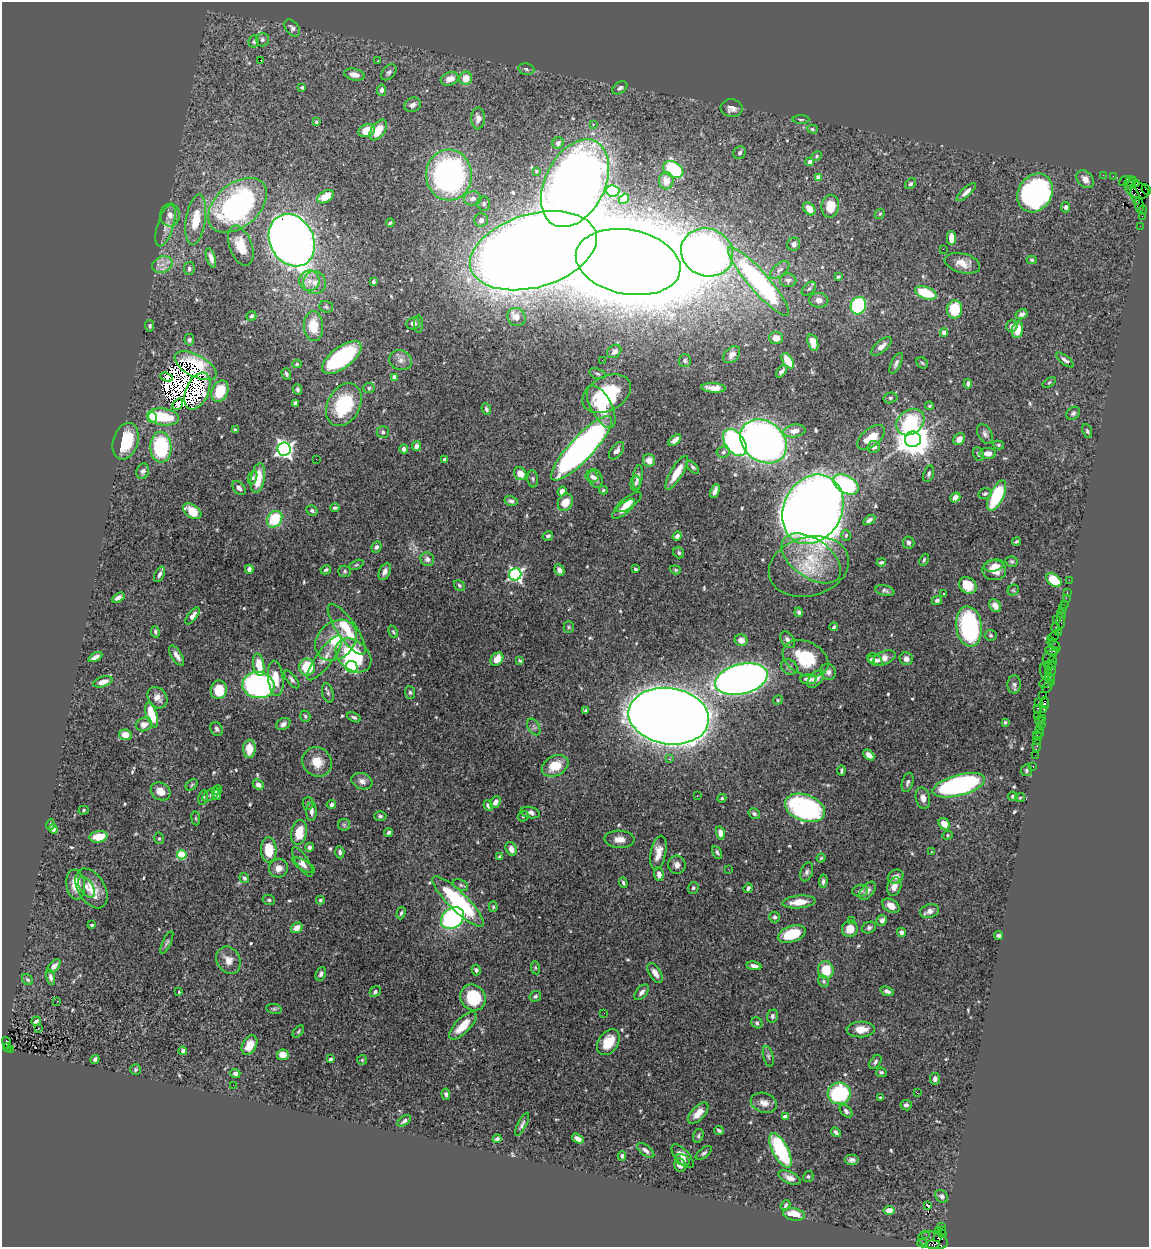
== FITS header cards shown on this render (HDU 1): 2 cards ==
NAXIS1  =                 1147
NAXIS2  =                 1245

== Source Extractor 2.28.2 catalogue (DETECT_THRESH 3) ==
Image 1147 x 1245 px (HDU 1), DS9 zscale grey, 1 PNG px = 1 image px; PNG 1151 x 1249 px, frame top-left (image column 1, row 1245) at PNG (2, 2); each listed source drawn as its Kron ellipse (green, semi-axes under 4 px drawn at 4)
Background 0.997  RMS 0.031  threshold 0.0928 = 3 sigma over >= 5 px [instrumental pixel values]
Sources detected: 578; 9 with non-positive FLUX_AUTO (blend fragments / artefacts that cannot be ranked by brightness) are neither listed nor drawn; of the other 569, the 500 brightest by FLUX_AUTO listed and drawn (69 fainter detections omitted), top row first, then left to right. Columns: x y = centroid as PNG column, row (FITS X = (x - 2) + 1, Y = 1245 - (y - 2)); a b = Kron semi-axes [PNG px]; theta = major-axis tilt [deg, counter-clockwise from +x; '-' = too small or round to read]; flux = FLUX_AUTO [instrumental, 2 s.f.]
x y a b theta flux
292 28 9 6 -53 7.2
262 39 7 6 - 6
254 42 6 5 - 3.9
260 60 3 2 - 33
378 61 3 3 - 9.6
526 69 8 5 -11 4.7
389 72 9 6 49 6.2
354 75 10 6 -13 18
466 78 7 6 - 30
450 79 9 6 20 21
302 88 4 4 - 3.3
620 88 8 5 34 6.7
381 90 5 4 - 7.8
413 105 8 7 - 10
732 108 11 9 -7 14
478 118 11 7 89 12
801 119 8 3 -1 3
316 122 4 3 - 3.6
594 124 3 2 - 8.1
812 129 5 4 - 2.9
378 130 12 6 54 40
367 131 8 6 21 36
558 143 6 5 - 6.2
740 153 7 6 - 4.9
817 156 5 4 - 3.1
810 162 4 4 - 16
673 170 11 7 -30 130
536 171 3 3 - 2.9
449 175 25 23 -87 610
1103 175 2 2 - 28
1113 176 2 2 - 30
819 178 4 4 - 34
1085 179 10 7 -47 15
666 181 8 7 - 12
1124 181 6 3 40 210
1129 181 6 3 50 170
575 183 47 30 63 2300
911 184 6 4 46 4.7
1131 184 7 2 48 250
1136 184 3 3 - 84
1146 189 5 3 - 76
1137 190 12 7 -23 840
613 191 6 5 - 39
966 192 12 4 42 11
1035 193 20 16 59 640
1135 196 9 3 -73 530
326 197 9 5 33 34
473 198 9 7 9 10
624 199 5 4 - 7.5
484 203 7 6 - 5.1
237 205 34 21 41 430
1139 205 8 3 -84 130
830 206 11 9 81 44
1065 207 5 4 - 6.4
809 209 7 5 -52 23
1143 210 5 2 - 54
880 214 5 4 - 3.4
170 215 11 9 86 16
1142 216 2 2 - 24
196 219 25 9 81 57
481 220 7 6 - 9.4
390 223 4 3 - 3.8
165 225 22 8 73 20
1140 226 2 2 - 41
951 238 7 4 -90 22
292 240 27 21 -63 2200
794 244 6 6 - 6.8
241 246 21 11 -70 39
943 249 2 2 - 50
533 251 65 36 16 9500
707 252 26 23 -23 1600
211 258 10 4 -72 13
1032 260 5 4 - 3.1
628 262 53 32 -11 19000
962 263 18 9 -14 28
162 265 10 8 24 16
189 268 6 5 - 6.3
780 270 11 6 40 8.1
838 277 4 3 - 2.9
788 280 8 6 0 7
309 281 10 10 - 20
759 281 45 10 -49 400
373 282 4 3 - 4.1
315 283 11 11 - 20
809 289 8 5 44 5.1
926 293 11 6 -18 75
819 300 9 7 -7 13
858 306 9 7 70 190
326 307 7 5 -19 3.5
954 309 9 7 82 73
1022 314 6 5 - 8
251 316 5 4 - 5.1
516 317 9 8 - 16
413 323 7 6 - 8.6
418 324 9 4 90 4.8
150 326 6 4 -82 3.5
313 326 15 9 -88 53
1012 326 6 5 - 11
1017 330 8 5 80 32
944 333 4 4 - 12
776 338 7 6 - 20
189 340 5 5 - 4.4
813 343 9 5 -73 18
881 346 12 5 39 13
614 351 7 6 - 8.5
732 355 10 7 46 13
342 358 23 10 37 250
401 360 11 9 -23 13
602 360 2 2 - 6.2
1065 360 11 4 -37 6.2
685 361 6 6 - 3.8
788 361 8 5 -57 39
896 363 11 5 64 7
922 363 6 5 - 3
297 364 4 4 - 3
196 366 23 11 -27 20
781 371 7 3 51 5
286 374 6 4 -70 4.9
597 374 8 5 -18 4.2
167 377 7 4 -19 7.6
394 377 4 4 - 15
1049 382 7 4 33 2.9
968 384 4 3 - 5.3
369 388 6 5 - 4.2
713 388 12 5 -3 18
297 389 5 4 - 3.9
197 391 19 11 66 30
220 391 11 8 66 65
607 394 26 17 27 160
890 398 7 5 14 3.7
295 403 4 4 - 5.7
178 404 6 4 51 12
344 405 23 16 61 130
929 406 4 3 - 2.6
601 407 23 10 -62 59
486 409 6 4 -66 5.2
1073 413 7 6 - 5.5
163 417 16 8 -8 80
152 418 5 4 - 82
910 422 15 12 38 120
235 430 4 3 - 4.7
794 431 11 6 9 19
1087 431 7 4 -68 3.9
383 432 6 6 - 4.5
985 434 11 7 -60 7.8
871 437 16 9 38 42
913 439 8 8 - 4900
959 439 6 5 - 15
675 440 7 4 39 15
126 441 19 12 72 82
763 441 25 20 -37 1400
735 442 15 9 -55 530
999 445 5 4 - 3.4
416 446 5 4 - 9
161 447 15 10 -88 160
874 447 6 6 - 8.5
582 448 42 12 47 940
284 449 6 6 - 870
404 449 4 4 - 8.7
617 451 10 5 53 10
723 452 6 5 - 5
988 453 8 5 0 13
979 454 7 5 -64 5.3
316 459 2 2 - 9.3
445 459 4 4 - 3.7
649 460 6 6 - 16
693 467 8 4 -46 4
143 471 8 6 72 5.7
677 473 19 6 59 35
520 474 7 6 - 20
929 474 8 5 73 4.7
592 476 6 5 - 6.1
253 477 7 4 70 6
638 477 12 4 82 8.1
258 478 15 7 80 52
596 478 9 6 -67 8.3
533 479 8 5 -87 4.3
636 483 7 5 88 4.1
846 484 14 8 -31 210
239 488 8 5 -50 7.5
603 490 4 4 - 3.1
562 491 5 4 - 12
715 491 7 4 66 11
985 494 7 5 13 4.2
997 496 17 7 64 120
955 497 5 4 - 14
511 501 6 5 - 6.4
565 502 9 7 58 28
628 502 15 6 35 20
335 508 4 3 - 3.7
623 509 14 5 40 19
813 509 36 29 62 3900
192 511 10 6 -35 45
312 511 6 5 - 4.2
275 519 9 7 55 86
869 520 7 4 34 6.5
846 535 5 4 - 3.2
548 536 5 4 - 4.4
677 536 5 4 - 6.4
1016 541 4 3 - 3.1
908 543 6 6 - 6
376 547 6 4 64 5.8
679 553 6 5 - 4
811 558 34 19 -35 95
427 559 7 6 - 7.8
924 560 6 3 65 3.4
1012 561 6 5 - 3.6
881 562 5 3 - 4.1
356 565 8 4 27 3.2
994 565 10 5 12 11
809 566 41 29 16 110
249 569 4 4 - 9.1
635 569 3 3 - 2.9
326 570 5 4 - 3.4
559 570 6 4 -60 8.4
675 570 5 4 - 2.7
994 570 12 10 -5 26
345 571 6 5 - 3.6
385 572 9 5 64 8.8
159 574 8 4 64 7.2
515 574 6 6 - 480
1054 580 9 5 -38 72
1069 580 2 2 - 32
459 585 6 5 - 3.6
968 585 9 7 -40 41
1013 590 6 5 - 2.7
885 591 10 5 -13 6
1067 592 3 2 - 110
944 594 3 3 - 15
118 598 7 4 30 9
1066 598 2 2 - 23
937 600 5 4 - 5.2
1064 605 2 2 - 87
995 606 7 5 -53 13
1062 609 3 3 - 56
799 612 5 4 - 5
1062 614 5 3 - 120
192 616 10 4 54 12
1056 619 3 2 - 94
1061 621 7 3 -87 160
969 626 20 13 -83 290
569 627 5 5 - 3
834 627 4 3 - 3.9
1055 628 4 3 - 220
347 629 30 9 -55 60
155 632 6 4 -75 4.1
393 632 6 3 -65 2.6
1059 632 4 3 - 73
991 635 6 5 - 3.5
1054 637 6 2 35 170
336 640 23 18 43 77
741 640 6 5 - 17
788 640 9 6 -53 8.5
1050 640 2 2 - 36
1055 645 7 3 -51 180
1052 651 7 3 -8 460
353 655 20 14 -40 160
177 656 11 5 -58 12
1050 656 8 4 43 540
95 657 7 3 28 9.4
325 658 27 8 53 24
806 658 24 16 -27 100
884 658 12 6 23 15
497 659 7 5 47 27
871 659 4 3 - 4.4
906 659 6 6 - 9.7
875 660 8 5 -31 7.1
520 661 4 3 - 2.7
1052 662 7 4 79 320
259 665 11 5 -82 45
307 667 8 8 - 78
352 667 6 5 - 250
789 667 9 7 -36 7
1048 667 2 2 - 67
1052 669 8 2 82 390
828 672 8 7 - 8.8
1045 672 8 4 -75 710
1048 672 3 3 - 290
276 678 18 7 -84 33
292 679 11 4 -51 6.6
741 679 27 15 14 2100
808 679 8 5 1 12
816 679 11 6 49 12
1050 679 6 3 -59 59
103 682 10 5 18 15
1046 683 7 3 15 360
1014 684 9 7 88 6.5
258 685 16 13 -7 540
1048 687 6 2 58 170
219 690 9 8 - 55
410 692 6 5 - 4.2
328 693 10 5 -75 5
1043 695 2 2 - 88
157 698 11 9 -55 15
778 700 5 4 - 2.8
1038 702 4 2 - 150
1045 703 6 3 -82 280
1037 708 3 2 - 220
1044 709 3 3 - 150
586 711 4 3 - 4.6
152 715 13 5 -73 60
305 716 6 5 - 3.9
669 716 40 28 -8 7800
1038 716 2 2 - 10
354 717 7 4 -25 4.8
1042 718 2 2 - 110
1040 721 5 3 - 160
1005 722 3 3 - 2.8
144 724 8 6 23 15
283 724 7 5 29 7.8
1041 725 2 2 - 79
534 727 9 5 -60 6.5
216 729 7 6 - 6.1
1040 729 3 2 - 110
1039 733 3 2 - 35
125 735 6 5 - 21
1037 736 5 2 - 42
1036 740 3 2 - 26
1037 745 6 3 80 150
249 749 9 6 88 30
869 755 6 4 -45 14
1035 755 2 2 - 30
669 759 2 2 - 9.6
317 762 15 14 - 35
555 766 14 10 27 46
1033 766 4 3 - 42
1026 770 6 6 - 4.4
841 771 5 3 - 4
362 781 11 8 -19 11
907 782 10 5 75 6.2
192 785 7 4 42 3.1
258 785 6 4 -43 13
959 785 27 10 15 410
217 790 5 4 - 5.4
161 791 10 8 -32 25
211 794 10 5 34 6.1
216 795 5 4 - 5.3
697 796 3 2 - 3.3
1013 796 5 4 - 5.8
203 797 7 4 81 4.3
722 798 4 4 - 3.2
923 798 11 7 -77 13
1020 798 5 4 - 2.6
495 802 6 5 - 9.2
308 803 6 5 - 3.9
331 805 5 4 - 6.4
488 806 5 4 - 7.5
805 808 21 13 -21 340
84 810 5 4 - 2.8
311 811 9 5 89 9.6
530 813 10 5 -13 7.9
754 814 6 4 -32 4.8
380 816 6 5 - 4
523 816 6 4 45 2.8
196 818 7 3 -82 2.6
944 824 6 5 - 26
50 825 5 4 - 4
344 825 6 6 - 4.2
53 829 5 4 - 8.2
299 832 12 7 79 46
388 832 4 4 - 4.8
720 833 7 4 -74 17
947 835 5 4 - 2.7
98 837 9 6 10 41
159 838 6 4 -75 3.9
619 839 15 8 -3 17
310 847 4 4 - 7.1
511 849 7 5 -66 12
269 850 12 8 -86 53
340 852 6 4 -86 6.3
717 852 7 4 -64 4.3
931 852 3 3 - 12
658 853 17 7 79 23
182 855 5 4 - 110
500 857 4 3 - 4.9
821 858 4 4 - 2.6
302 862 17 6 -58 13
304 865 12 5 -30 12
677 865 9 8 - 11
278 868 9 9 - 18
728 869 2 2 - 6.4
807 872 10 6 70 6.5
659 874 7 4 -82 13
896 876 8 6 28 11
244 878 5 4 - 5.6
823 881 7 4 85 5.9
623 883 5 3 - 3.8
76 884 15 9 -82 34
461 885 8 5 -27 4.2
894 886 9 7 68 15
86 887 12 6 -56 10
92 888 22 13 -58 38
693 888 6 5 - 3.7
748 888 5 3 - 5.1
860 891 8 6 6 6.7
868 891 10 6 49 9.4
269 900 6 5 - 4.3
320 900 4 4 - 3.5
458 902 35 9 -44 230
799 902 16 6 5 35
891 906 9 6 -31 17
493 907 5 4 - 2.8
930 911 10 6 18 10
401 913 6 4 73 3.9
775 917 5 5 - 4.5
452 918 12 9 38 380
851 920 2 2 - 7.4
882 920 5 5 - 7.7
91 925 4 3 - 2.9
297 928 6 5 - 20
869 928 7 5 23 5.6
850 929 8 7 - 27
901 932 5 4 - 7.3
792 934 14 8 18 68
998 935 4 3 - 5.9
167 942 12 4 65 5
228 960 14 11 -59 22
54 966 8 4 47 10
754 966 7 4 -9 9.4
535 968 6 3 -82 2.6
476 970 5 4 - 5.1
826 970 9 7 -82 51
655 973 11 5 -58 14
321 974 7 5 66 7.3
50 977 8 4 -76 6.4
27 980 6 5 - 4
824 981 6 5 - 3.6
179 991 3 3 - 3.8
887 991 7 4 -19 8.1
375 992 6 5 - 5.8
642 992 9 5 49 9.7
535 996 6 5 - 4.6
473 998 13 12 - 93
57 1001 3 2 - 2.7
274 1009 8 5 -10 3.8
604 1013 2 2 - 5
772 1016 7 5 70 5.4
36 1021 5 3 - 6.1
757 1023 6 5 - 4.2
463 1026 18 7 45 46
38 1029 3 2 - 29
861 1029 14 8 2 28
298 1032 7 3 50 2.7
608 1042 14 9 57 52
6 1043 6 4 -74 530
249 1045 10 7 62 31
7 1047 4 2 - 110
10 1049 2 2 - 150
183 1051 4 3 - 6.7
283 1055 6 5 - 22
768 1056 10 5 -76 4.7
95 1059 4 3 - 6.4
330 1059 4 3 - 3.7
362 1060 5 5 - 2.8
875 1062 8 5 54 5.1
135 1070 5 5 - 3.3
881 1072 5 4 - 4.2
235 1073 5 4 - 8.3
935 1079 6 5 - 7
233 1085 2 2 - 4.5
839 1093 11 10 - 170
917 1093 2 2 - 10
446 1094 5 4 - 5.3
880 1098 3 3 - 2.7
764 1103 13 9 -19 18
906 1105 6 5 - 6.7
846 1111 7 5 -47 6.3
698 1113 13 6 47 24
785 1116 4 4 - 13
404 1121 8 4 37 5.6
522 1124 13 4 63 6
719 1130 5 3 - 4.7
836 1132 5 4 - 6.3
698 1136 7 5 75 4
497 1139 4 3 - 6.4
578 1139 6 4 -34 9.3
646 1150 10 5 -38 9.3
780 1150 19 7 -62 170
704 1153 9 5 37 5.4
622 1156 5 4 - 4.3
682 1156 14 6 -48 16
683 1160 7 5 -30 7.1
852 1160 7 5 0 7.6
680 1165 7 6 - 12
808 1177 6 5 - 3.8
790 1178 12 6 -25 14
942 1196 7 5 -45 6.2
785 1205 6 3 55 3.4
928 1206 3 3 - 43
889 1210 5 4 - 19
794 1214 11 6 -12 38
942 1227 3 2 - 6.1
942 1230 3 2 - 96
938 1231 2 2 - 32
942 1233 3 3 - 24
926 1234 2 2 - 41
938 1238 3 3 - 530
933 1240 15 8 -12 1500
922 1243 5 2 - 61
932 1244 7 3 2 330
At the frame edge (FLAGS 8, measured only in part): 1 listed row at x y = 1146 189
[69 fainter detections neither listed nor drawn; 9 non-positive-flux detections neither listed nor drawn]